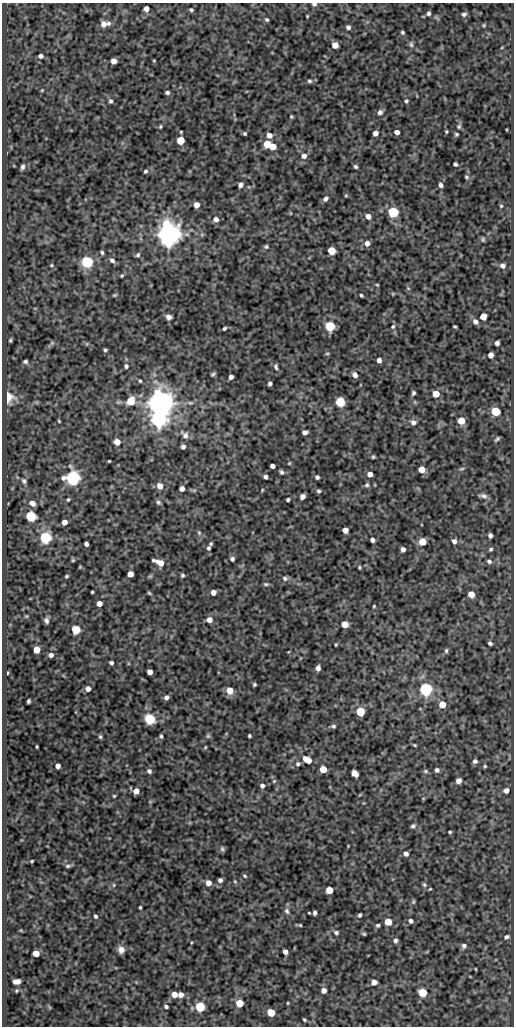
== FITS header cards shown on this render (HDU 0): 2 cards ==
NAXIS1  =                  512
NAXIS2  =                 1024

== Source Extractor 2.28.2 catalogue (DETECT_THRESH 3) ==
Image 512 x 1024 px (HDU 0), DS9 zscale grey, 1 PNG px = 1 image px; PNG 516 x 1028 px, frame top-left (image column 1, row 1024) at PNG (2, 3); no overlay
Background 84.5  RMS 0.51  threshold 1.53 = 3 sigma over >= 5 px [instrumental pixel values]
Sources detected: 258; all 258 listed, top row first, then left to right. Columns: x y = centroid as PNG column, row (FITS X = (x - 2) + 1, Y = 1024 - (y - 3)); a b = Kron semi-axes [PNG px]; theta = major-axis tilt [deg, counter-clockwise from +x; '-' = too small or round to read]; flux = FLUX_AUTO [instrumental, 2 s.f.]
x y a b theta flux
314 4 5 4 - 78
146 9 5 4 - 240
191 10 4 3 - 54
429 13 4 3 - 77
464 14 5 4 - 77
307 16 3 2 - 28
267 20 4 3 - 51
108 23 7 5 71 94
104 24 8 7 - 250
484 25 4 4 - 36
348 27 5 5 - 100
402 32 4 3 - 51
411 44 8 5 -88 73
335 45 5 5 - 400
41 56 5 4 - 110
113 61 5 5 - 250
154 61 3 3 - 30
309 81 5 4 - 66
42 90 4 3 - 32
167 93 4 4 - 82
110 101 6 5 - 76
406 101 5 5 - 56
380 112 6 6 - 120
291 117 4 3 - 39
160 126 5 4 - 46
459 127 6 6 - 67
181 132 3 2 - 32
397 132 5 4 - 180
446 132 3 3 - 37
375 133 5 4 - 200
245 134 3 3 - 51
456 134 4 3 - 51
269 135 5 5 - 260
180 140 5 5 - 1000
267 144 5 5 - 860
273 147 5 5 - 370
304 156 6 6 - 170
455 164 4 4 - 74
22 167 6 4 77 92
356 167 4 3 - 63
145 171 4 4 - 65
467 177 6 5 - 54
240 185 5 5 - 120
441 185 5 4 - 100
346 195 4 4 - 37
325 199 6 5 - 110
196 205 5 5 - 260
501 206 4 4 - 40
393 212 6 5 - 3700
368 216 5 4 - 240
216 219 6 6 - 180
168 235 7 7 - 45000
483 239 6 4 -89 51
367 243 6 5 - 170
266 247 6 5 - 61
331 251 5 5 - 870
102 252 4 4 - 60
138 255 5 5 - 76
112 260 7 5 -39 110
87 262 6 5 - 6000
51 265 4 3 - 36
503 266 7 6 - 130
122 276 4 3 - 43
377 285 4 3 - 34
408 288 5 3 - 29
393 294 5 4 - 32
114 295 5 3 - 46
361 295 4 3 - 54
169 317 5 4 - 170
483 317 5 5 - 450
475 322 7 5 -41 140
330 326 6 5 - 2900
393 326 6 6 - 72
455 326 3 3 - 41
224 328 4 3 - 57
10 340 5 3 - 50
52 343 7 5 45 62
497 343 4 4 - 100
105 350 4 3 - 51
327 353 6 4 1 41
491 355 5 4 - 190
379 360 4 4 - 150
25 361 5 4 - 77
126 366 5 5 - 73
276 367 8 5 -72 87
213 374 5 3 - 57
355 375 6 5 - 170
231 377 4 4 - 120
140 381 4 4 - 48
270 384 4 4 - 82
413 393 4 4 - 66
436 394 5 5 - 630
8 397 7 6 - 860
131 401 6 5 - 1000
340 402 6 5 - 2500
415 402 6 4 -71 39
160 403 7 7 - 57000
190 403 10 5 0 97
495 411 6 5 - 1800
158 419 7 6 - 14000
59 421 4 3 - 34
461 421 6 5 - 530
413 422 8 7 - 150
305 432 5 4 - 140
185 435 12 8 -48 200
497 439 5 3 - 67
117 442 5 5 - 390
183 446 4 4 - 100
373 457 3 3 - 45
109 461 3 3 - 33
289 463 4 3 - 33
272 466 4 4 - 160
422 469 5 5 - 390
462 469 7 3 9 55
281 472 5 4 - 76
370 474 5 4 - 210
265 477 4 4 - 100
317 477 4 4 - 84
73 478 6 6 - 11000
24 481 8 7 - 120
367 485 6 5 - 73
160 486 7 7 - 240
182 489 5 4 - 170
262 490 5 3 - 31
318 491 5 4 - 59
483 496 10 5 -11 120
302 497 5 4 - 160
68 500 5 4 - 51
288 500 3 3 - 63
158 502 7 5 -63 74
32 503 8 6 -29 220
31 516 6 5 - 3200
64 522 5 4 - 270
345 530 5 5 - 290
199 533 7 5 -63 67
490 535 4 4 - 110
45 537 6 5 - 6000
372 540 4 4 - 110
454 541 6 5 - 130
422 542 5 5 - 780
86 544 4 4 - 100
211 544 4 3 - 45
208 548 6 4 75 80
403 549 4 4 - 140
491 549 5 4 - 55
232 559 5 4 - 88
73 560 5 4 - 41
153 560 4 3 - 53
489 561 6 5 - 85
160 563 8 5 -29 320
359 567 4 3 - 40
130 574 5 5 - 320
182 575 4 4 - 62
67 576 4 3 - 47
150 576 7 4 44 44
285 578 8 6 -18 100
266 584 7 4 -10 59
92 592 3 3 - 40
213 592 5 4 - 210
149 593 5 3 - 43
471 594 5 5 - 400
99 604 5 4 - 270
374 606 3 3 - 34
26 616 5 4 - 36
46 620 6 5 - 100
209 620 6 5 - 230
344 624 5 5 - 600
76 630 5 5 - 2000
490 643 4 4 - 82
336 645 3 2 - 34
36 650 5 5 - 530
446 651 6 5 - 62
51 655 5 4 - 130
111 663 4 4 - 80
318 668 5 4 - 150
150 672 5 4 - 270
8 673 3 2 - 33
254 684 3 3 - 54
88 689 5 5 - 200
426 689 6 6 - 8600
230 690 6 5 - 560
166 697 5 4 - 110
28 701 4 3 - 66
442 704 5 5 - 540
360 712 5 5 - 1900
150 719 5 5 - 4200
333 726 6 5 - 71
161 736 4 3 - 55
208 736 6 5 - 57
249 736 3 3 - 54
100 737 4 4 - 58
414 745 4 3 - 40
37 747 3 2 - 35
205 747 4 3 - 34
305 759 5 5 - 270
309 760 5 4 - 230
475 761 5 5 - 110
298 764 6 6 - 78
58 766 4 4 - 200
485 766 5 4 - 43
323 769 5 5 - 740
437 770 5 5 - 93
149 771 5 5 - 93
425 771 6 5 - 60
354 773 7 5 -42 270
274 781 6 4 45 45
458 781 5 5 - 190
262 786 6 5 - 110
506 790 6 5 - 170
136 791 5 5 - 300
114 796 4 4 - 38
423 798 5 3 - 26
413 826 6 5 - 79
450 832 3 3 - 47
348 846 2 2 - 22
222 849 7 5 -71 69
406 854 5 5 - 140
32 861 3 2 - 39
68 866 7 4 7 69
245 876 5 4 - 48
220 880 4 4 - 110
208 883 5 5 - 240
424 884 7 5 -57 67
114 885 5 5 - 50
430 889 3 2 - 29
329 890 5 5 - 680
413 902 6 5 - 54
140 907 3 3 - 41
287 911 8 6 -63 100
315 913 5 4 - 80
360 915 4 4 - 61
96 916 4 4 - 69
411 921 5 4 - 110
388 922 5 5 - 580
300 925 4 3 - 38
378 925 4 4 - 64
336 933 6 5 - 77
364 934 5 3 - 47
506 937 6 5 - 87
395 941 6 5 - 86
464 946 6 6 - 100
121 950 8 7 - 210
285 952 5 4 - 180
36 953 5 5 - 460
476 969 3 2 - 25
16 982 7 5 1 220
374 982 5 5 - 260
324 991 5 5 - 180
422 993 5 5 - 1400
174 994 5 5 - 320
181 994 5 5 - 200
239 1003 5 5 - 750
288 1003 4 2 - 28
166 1006 4 3 - 72
49 1007 6 3 -71 36
200 1007 5 5 - 2700
271 1012 5 5 - 1100
304 1020 3 3 - 44
At the frame edge (FLAGS 8, measured only in part): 1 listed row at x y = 314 4